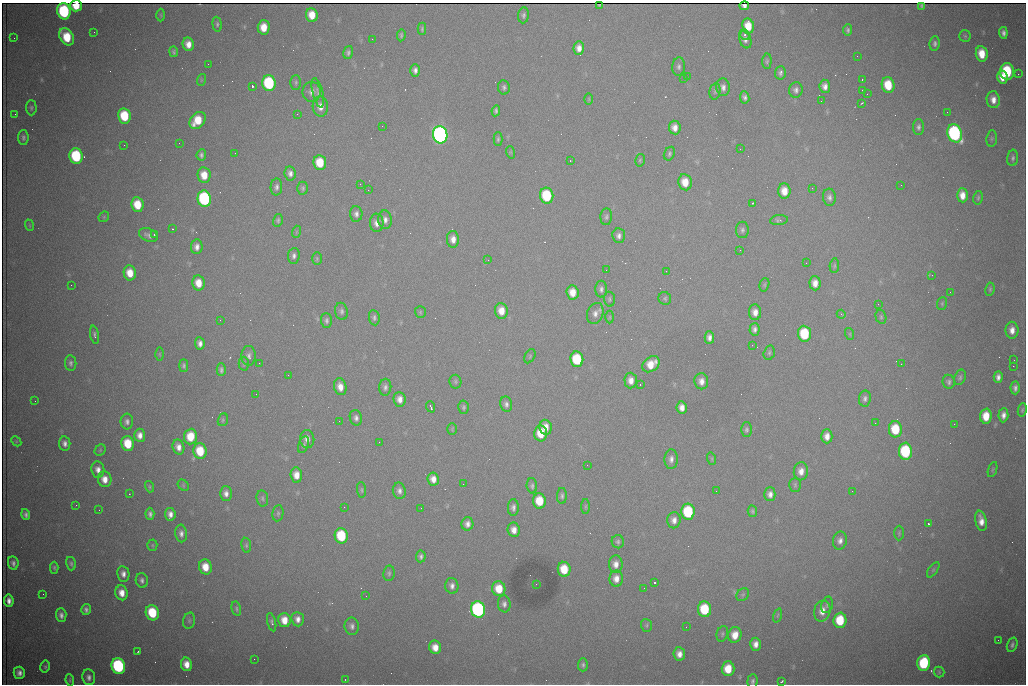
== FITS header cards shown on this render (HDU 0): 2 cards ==
NAXIS1  =                 1024 /fastest changing axis
NAXIS2  =                  682 /next to fastest changing axis

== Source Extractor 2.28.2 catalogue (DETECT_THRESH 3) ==
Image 1024 x 682 px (HDU 0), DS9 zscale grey, 1 PNG px = 1 image px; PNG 1028 x 686 px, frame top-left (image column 1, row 682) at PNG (2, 3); each listed source drawn as its Kron ellipse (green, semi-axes under 4 px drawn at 4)
Background 3030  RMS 35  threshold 104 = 3 sigma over >= 5 px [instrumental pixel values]
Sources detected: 331; all 331 listed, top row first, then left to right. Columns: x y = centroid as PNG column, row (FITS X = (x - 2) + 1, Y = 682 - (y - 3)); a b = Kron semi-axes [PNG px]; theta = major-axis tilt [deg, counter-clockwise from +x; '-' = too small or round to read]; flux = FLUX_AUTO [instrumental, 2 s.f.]
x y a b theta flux
599 5 3 2 - 2.2e+03
76 6 6 5 - 4.9e+04
744 6 5 4 - 7.2e+03
922 6 4 3 - 1.7e+03
64 11 8 6 -79 2.5e+05
161 15 6 4 -88 2.8e+03
312 15 7 6 - 3.7e+04
523 15 8 5 84 5.8e+03
217 24 7 4 -84 4.7e+03
748 26 7 6 - 4.2e+04
264 27 7 6 - 3.7e+04
422 29 6 4 89 3.6e+03
848 30 6 4 -78 5.0e+03
94 32 2 2 - 1.4e+03
1003 33 6 4 -84 8.8e+03
401 35 6 4 84 3.9e+03
745 35 5 4 - 4.3e+03
965 36 6 5 - 3.6e+03
67 37 9 6 -58 7.4e+04
14 38 2 2 - 1.4e+03
372 39 2 2 - 9.9e+02
745 40 9 6 -72 9.6e+03
935 43 7 5 85 6.8e+03
188 44 7 5 -80 2.1e+04
579 48 6 5 - 1.6e+04
174 52 5 4 - 4.7e+03
348 52 6 5 - 5.7e+03
982 54 8 6 -81 4.2e+04
857 56 3 2 - 2.1e+03
767 61 7 4 88 4.1e+03
208 64 2 2 - 3.1e+03
679 67 9 6 84 7.5e+03
415 70 6 5 - 9.4e+03
1007 71 8 7 - 1.3e+05
780 73 7 5 85 7.1e+03
1018 74 2 2 - 1.4e+04
687 77 2 2 - 1.3e+03
1002 77 7 5 -78 2.7e+04
684 79 2 2 - 1.4e+03
862 79 3 2 - 5.5e+03
201 80 6 3 72 2.7e+03
296 82 7 5 -90 4.4e+03
269 83 8 6 -81 2.2e+05
888 85 8 6 -78 6.3e+04
252 86 3 3 - 9.4e+04
825 86 7 5 -83 1.2e+04
504 87 7 6 - 6.1e+03
723 87 9 7 -83 1.0e+04
796 90 8 6 81 8.9e+03
863 90 3 2 - 4.7e+03
715 91 8 5 80 4.9e+03
312 92 10 9 - 1.6e+04
318 93 15 5 -76 8.8e+03
867 94 2 2 - 1.1e+03
745 97 6 4 -82 6.6e+03
589 99 6 4 -90 2.9e+03
993 100 8 6 -82 1.9e+04
821 101 2 2 - 1.3e+03
862 103 4 2 - 2.1e+03
320 106 10 8 -86 2.1e+04
31 108 7 5 -88 4.9e+03
496 111 5 4 - 4.9e+03
947 112 2 2 - 3.2e+03
15 114 2 2 - 1.0e+03
297 114 3 2 - 2.6e+03
124 116 8 6 -80 8.9e+04
197 120 9 7 50 5.7e+04
382 126 2 2 - 1.6e+03
918 127 8 5 88 7.2e+03
675 128 7 6 - 1.7e+04
955 133 9 7 -72 5.4e+05
440 135 8 7 - 1.2e+06
23 137 7 5 -90 6.1e+03
992 138 8 5 83 3.9e+03
498 139 7 4 89 4.4e+03
179 143 2 2 - 3.9e+03
124 145 3 2 - 1.8e+03
740 149 2 2 - 2.8e+03
510 152 6 4 -71 2.7e+03
235 153 2 2 - 1.3e+03
669 154 7 5 63 5.2e+03
201 155 6 4 85 6.1e+03
76 156 8 6 -80 1.7e+05
1013 158 8 5 83 6.4e+03
640 160 6 5 - 3.6e+03
570 161 3 2 - 2.1e+03
320 163 7 6 - 6.1e+04
290 173 7 5 -82 1.0e+04
204 175 8 6 -81 3.6e+04
685 182 8 6 -82 3.7e+04
360 184 2 2 - 1.2e+03
901 185 3 2 - 1.9e+03
276 187 8 6 87 7.7e+03
303 188 6 5 - 4.9e+03
812 188 2 2 - 3.1e+03
368 190 2 2 - 8.7e+03
784 191 7 6 - 3.0e+04
962 195 7 5 -88 2.2e+04
547 196 8 6 -82 1.2e+05
829 197 8 6 -82 9.1e+03
978 198 7 4 79 3.8e+03
204 199 8 6 -80 3.4e+05
753 203 3 2 - 3.9e+03
137 205 7 6 - 5.4e+04
356 214 8 6 -88 9.0e+03
104 217 6 4 46 3.0e+03
606 217 8 6 85 5.8e+03
278 220 6 5 - 4.4e+03
385 220 9 6 -83 1.2e+04
779 220 9 5 6 7.5e+03
377 223 9 7 89 1.6e+04
29 225 6 3 -71 2.6e+03
172 229 3 2 - 2.4e+03
742 230 8 6 90 7.1e+03
296 232 6 4 72 2.8e+03
148 235 10 6 -22 9.3e+03
154 235 3 2 - 4.3e+03
619 236 7 6 - 9.4e+03
453 239 8 6 -87 1.8e+04
197 247 7 5 83 1.3e+04
740 250 2 2 - 1.2e+03
294 256 8 6 82 8.2e+03
317 259 6 5 - 3.6e+03
488 260 3 3 - 2.5e+03
806 263 2 2 - 1.2e+03
834 266 7 4 85 3.7e+03
606 270 2 2 - 1.1e+03
666 271 2 2 - 1.6e+03
130 273 7 6 - 3.7e+04
932 275 2 2 - 1.2e+03
198 283 7 6 - 3.4e+04
815 283 7 5 -87 1.9e+04
71 285 2 2 - 6.9e+03
764 285 7 4 74 3.9e+03
601 289 8 6 90 8.0e+03
990 289 7 4 81 3.6e+03
573 292 7 6 - 3.0e+04
950 292 2 2 - 1.2e+03
665 298 6 6 - 4.5e+03
609 299 7 5 -83 4.4e+03
942 303 6 5 - 3.7e+03
878 304 2 2 - 1.2e+03
341 311 8 6 -78 7.0e+03
501 311 8 6 -83 3.0e+04
420 312 6 5 - 3.0e+03
755 312 7 6 - 1.8e+04
595 313 11 8 69 1.4e+04
841 314 4 3 - 4.7e+03
610 317 6 4 90 3.3e+03
881 317 7 5 -76 4.2e+03
374 318 8 5 -82 5.9e+03
220 320 2 2 - 1.1e+03
326 320 7 5 -87 6.5e+03
754 329 6 5 - 9.9e+03
1012 330 8 6 -89 1.8e+04
804 334 8 6 -84 1.1e+05
850 334 6 4 -72 2.5e+03
95 335 9 4 -78 5.5e+03
709 337 6 5 - 1.1e+04
200 343 6 4 -84 1.1e+04
752 345 2 2 - 4.4e+03
769 353 7 5 75 4.7e+03
159 354 6 4 -89 3.1e+03
249 356 10 7 87 1.0e+04
530 356 7 5 61 3.7e+03
577 359 8 6 -83 1.1e+05
1014 360 3 2 - 2.4e+03
71 363 8 5 -82 6.5e+03
259 363 2 2 - 1.9e+03
244 364 7 5 89 4.4e+03
651 364 9 7 40 3.9e+04
901 364 2 2 - 1.1e+03
184 366 6 4 90 5.0e+03
1013 366 2 2 - 2.1e+04
221 370 6 4 89 6.2e+03
288 375 2 2 - 1.7e+03
960 377 8 5 68 5.3e+03
998 377 6 4 86 1.0e+04
631 380 8 6 -88 1.8e+04
701 381 8 7 - 1.6e+04
455 382 7 6 - 4.5e+03
949 382 7 6 - 7.0e+03
640 384 3 2 - 3.0e+03
340 387 8 6 -77 2.1e+04
385 387 8 6 85 7.6e+03
1015 388 6 4 -88 8.1e+03
256 394 2 2 - 1.5e+03
865 398 8 6 81 7.4e+03
400 399 7 6 - 1.6e+04
35 401 2 2 - 1.6e+03
506 404 8 6 -78 8.4e+03
431 407 5 2 - 3.8e+03
464 407 6 5 - 4.7e+03
682 407 6 5 - 1.6e+04
1022 410 7 4 79 3.9e+03
1003 415 7 5 86 1.3e+04
986 416 7 5 88 4.4e+04
356 418 8 6 -75 8.9e+03
223 420 6 5 - 3.7e+03
339 421 2 2 - 1.2e+03
127 422 8 6 -89 8.7e+03
875 423 3 2 - 1.8e+03
954 424 2 2 - 9.7e+03
546 427 7 6 - 2.5e+04
452 429 6 5 - 3.0e+03
895 429 8 6 -87 7.5e+04
746 430 7 5 89 5.2e+03
541 433 8 6 -88 4.9e+04
140 435 6 5 - 1.5e+04
190 436 8 6 84 5.1e+04
827 436 7 5 -90 1.7e+04
307 439 9 7 -84 1.7e+04
16 441 6 4 -45 3.1e+03
379 442 2 2 - 9.5e+02
65 443 7 5 -82 1.0e+04
128 444 7 6 - 6.4e+04
304 445 8 5 69 5.0e+03
178 447 8 5 -73 1.6e+04
100 450 6 5 - 3.4e+03
200 451 8 6 -79 6.7e+04
905 451 8 6 -87 1.8e+05
671 459 10 6 88 1.2e+04
712 459 6 4 -72 3.2e+03
587 465 2 2 - 5.2e+03
98 470 8 6 -83 1.5e+04
992 470 8 3 71 3.0e+03
801 471 9 7 85 2.0e+04
296 475 7 6 - 2.5e+04
105 479 8 7 - 2.3e+04
433 479 7 5 -81 1.8e+04
463 484 2 2 - 1.2e+03
183 485 6 5 - 3.2e+03
795 485 7 5 -90 4.2e+03
532 486 7 5 -87 5.8e+03
150 487 6 4 -74 3.3e+03
361 490 8 4 -85 3.9e+03
399 491 8 6 -78 1.0e+04
716 491 2 2 - 2.4e+03
852 491 2 2 - 1.7e+03
226 493 7 6 - 1.2e+04
129 494 2 2 - 1.3e+03
770 494 7 5 -90 1.2e+04
562 496 8 5 89 5.8e+03
262 498 8 5 -80 5.2e+03
539 501 7 6 - 5.8e+04
76 505 3 2 - 1.8e+03
586 506 7 3 89 3.0e+03
344 507 2 2 - 4.1e+03
513 507 8 5 89 8.8e+03
421 508 2 2 - 1.1e+03
99 510 2 2 - 1.1e+03
752 511 6 4 -80 3.9e+03
688 512 8 6 -87 1.6e+05
278 513 8 5 81 4.9e+03
26 514 6 4 -76 7.0e+03
150 514 6 4 -85 7.4e+03
170 514 6 5 - 1.3e+04
674 520 8 6 88 1.4e+04
981 521 10 5 -78 2.0e+04
467 524 6 6 - 1.2e+04
929 524 4 2 - 3.4e+03
514 530 7 6 - 1.9e+04
181 533 9 6 -85 1.1e+04
899 533 7 5 90 4.0e+03
341 536 8 6 -80 1.1e+05
840 541 9 7 77 1.2e+04
618 542 6 6 - 5.4e+03
152 545 5 5 - 3.2e+03
246 545 7 5 -81 4.6e+03
421 556 6 5 - 6.7e+03
13 563 7 5 -80 8.6e+03
71 564 7 5 -74 5.3e+03
616 564 9 7 -87 1.7e+04
205 567 7 6 - 3.9e+04
54 568 6 4 90 4.2e+03
564 569 7 6 - 5.7e+04
933 570 9 4 54 4.2e+03
389 573 7 5 80 5.2e+03
123 574 8 6 -80 1.3e+04
616 579 8 7 - 1.9e+04
142 580 7 6 - 7.9e+03
654 583 3 3 - 1.0e+05
536 584 2 2 - 1.3e+03
452 586 8 6 -80 1.1e+04
644 588 2 2 - 1.1e+03
499 589 7 6 - 4.9e+04
122 593 7 6 - 2.5e+04
43 594 2 2 - 2.9e+03
743 595 7 5 44 4.3e+03
366 596 2 2 - 8.8e+02
9 601 6 4 -83 1.3e+04
504 604 8 6 -83 9.4e+03
827 605 8 5 75 5.4e+03
86 609 5 4 - 7.2e+03
236 609 7 4 -77 4.5e+03
478 609 8 7 - 5.5e+05
705 609 8 6 -84 1.1e+05
822 611 11 8 76 2.4e+04
152 613 8 6 -72 9.8e+04
61 615 7 5 -86 9.7e+03
778 615 7 3 71 2.6e+03
298 619 7 6 - 1.4e+04
284 620 7 6 - 3.2e+04
840 620 7 6 - 8.3e+04
189 621 8 6 76 6.0e+03
272 622 9 4 -76 5.3e+03
647 625 6 5 - 4.4e+03
352 626 8 7 - 9.6e+03
686 627 2 2 - 1.0e+03
722 634 8 5 72 4.5e+03
735 635 8 6 76 2.9e+04
998 640 2 2 - 1.2e+03
755 644 6 5 - 1.6e+04
1012 645 7 5 70 6.4e+03
435 647 7 6 - 2.5e+04
138 652 3 2 - 2.1e+03
679 654 6 6 - 1.7e+04
254 659 2 2 - 5.3e+03
924 663 8 6 80 1.6e+05
186 664 7 5 -77 2.4e+04
583 665 6 5 - 5.9e+03
118 666 8 6 -71 3.3e+05
45 667 6 4 77 4.0e+03
728 669 7 6 - 4.9e+04
939 672 5 5 - 3.0e+03
19 673 6 5 - 1.2e+04
89 677 8 6 -82 1.0e+04
70 680 6 4 -84 3.3e+03
345 680 2 2 - 1.1e+03
753 681 7 5 86 6.8e+03
782 681 4 3 - 4.7e+03
At the frame edge (FLAGS 8, measured only in part): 3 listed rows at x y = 76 6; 583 665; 753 681

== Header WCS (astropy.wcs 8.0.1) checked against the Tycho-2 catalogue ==
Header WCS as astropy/WCSLIB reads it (CRVAL/CRPIX/CD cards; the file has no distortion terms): RA---TAN/DEC--TAN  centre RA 07:09:17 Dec +30:56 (107.32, +30.93 deg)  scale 1.44 arcsec/px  FOV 24.5' x 16.3'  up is -93 deg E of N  parity flipped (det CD > 0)
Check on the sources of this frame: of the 60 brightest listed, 3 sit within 2.0 arcsec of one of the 9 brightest Tycho-2 stars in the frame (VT <= 12.48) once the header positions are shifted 0.69 arcsec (0.01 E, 0.69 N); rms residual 0.66 arcsec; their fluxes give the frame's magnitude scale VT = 25.96 - 2.5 log10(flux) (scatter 0.13 mag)
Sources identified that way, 3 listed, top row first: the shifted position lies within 2.0 arcsec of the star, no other Tycho-2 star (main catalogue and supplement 1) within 4.0 arcsec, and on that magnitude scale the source's flux lands within +1.5 / -3 mag of the star's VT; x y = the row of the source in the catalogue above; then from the Tycho-2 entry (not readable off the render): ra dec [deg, ICRS J2000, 3 dp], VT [Tycho-2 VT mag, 2 dp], TYC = Tycho-2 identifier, HIP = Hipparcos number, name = IAU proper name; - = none
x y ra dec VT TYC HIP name
440 135 107.226 +30.900 10.76 2438-883-1 - -
204 199 107.261 +30.807 12.26 2438-856-1 - -
478 609 107.445 +30.924 11.38 2438-1056-1 - -